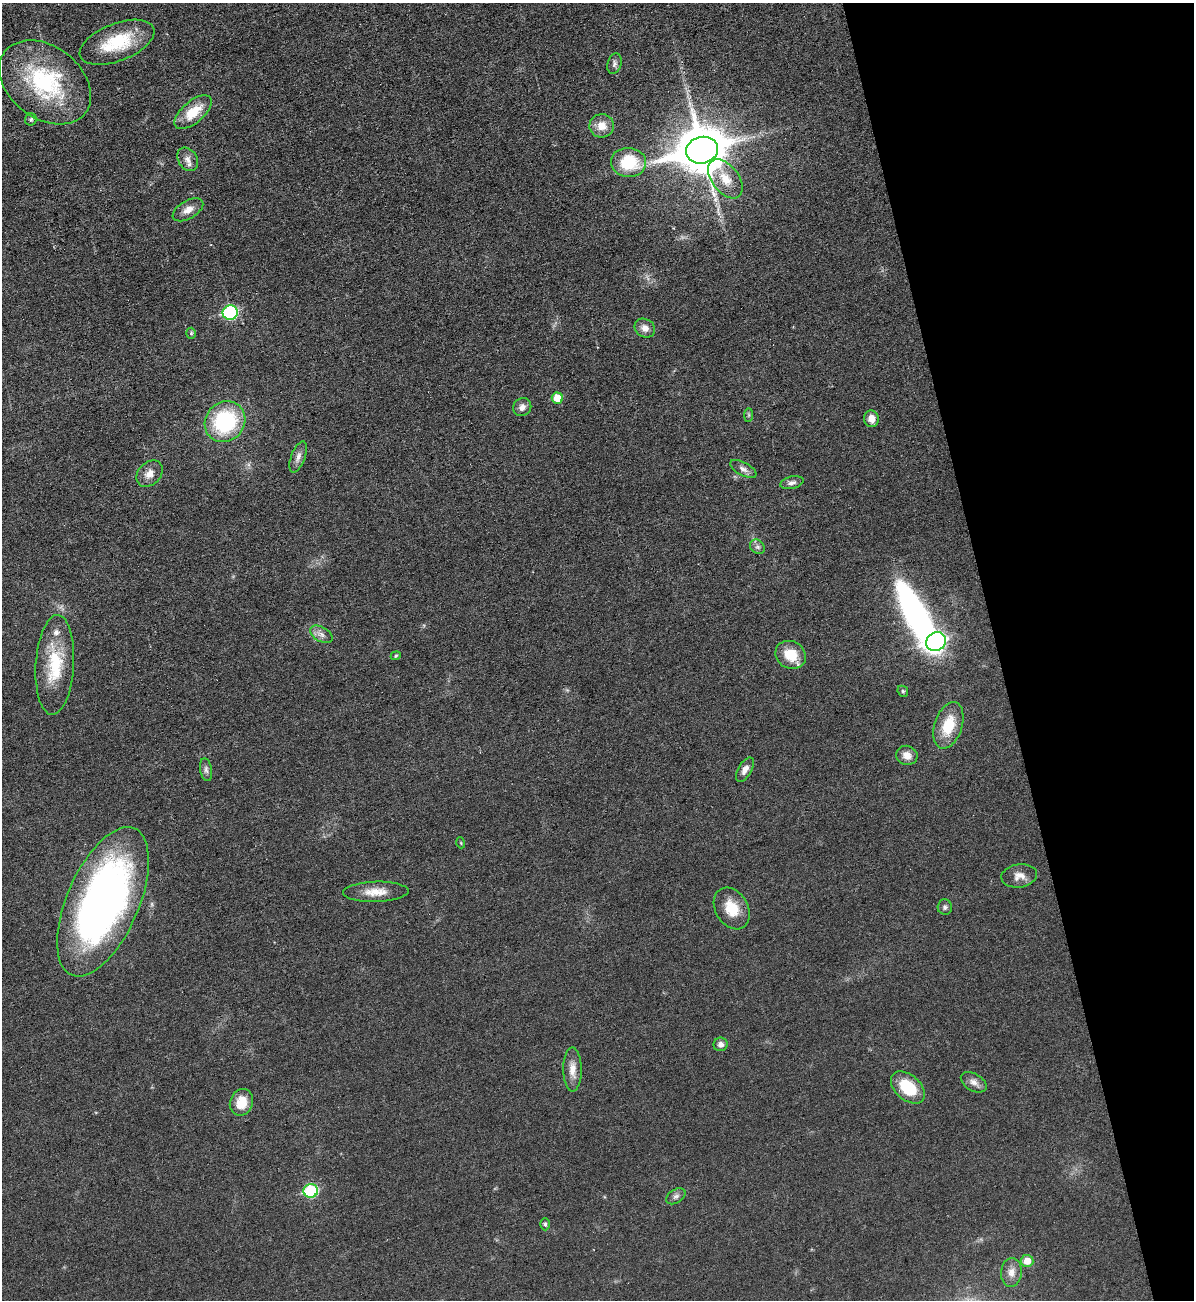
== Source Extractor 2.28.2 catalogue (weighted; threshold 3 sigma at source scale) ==
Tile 12 of 4 x 4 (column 4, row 3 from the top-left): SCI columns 3841-5032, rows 1299-2596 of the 5175 x 5193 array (HDU 1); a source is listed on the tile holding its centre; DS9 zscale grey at full resolution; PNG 1196 x 1302 px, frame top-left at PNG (2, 3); each listed source drawn as its Kron ellipse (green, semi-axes under 4 px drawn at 4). Shown black and unused: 16% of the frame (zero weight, under 3 of 6 exposures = <1% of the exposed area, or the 3 px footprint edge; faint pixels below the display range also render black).
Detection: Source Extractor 2.28.2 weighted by HDU 2 'WHT'; one run over the whole footprint, this tile lists its part. Background 0.0232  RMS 0.0037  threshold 0.0151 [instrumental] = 3 sigma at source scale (4.09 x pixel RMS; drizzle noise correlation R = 1.36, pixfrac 0.8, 0.05/0.05 arcsec/px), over >= 5 px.
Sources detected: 53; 1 inside a brighter object's white glare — neither listed nor drawn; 2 inside a brighter listed object's ellipse — not listed separately; the other 50 listed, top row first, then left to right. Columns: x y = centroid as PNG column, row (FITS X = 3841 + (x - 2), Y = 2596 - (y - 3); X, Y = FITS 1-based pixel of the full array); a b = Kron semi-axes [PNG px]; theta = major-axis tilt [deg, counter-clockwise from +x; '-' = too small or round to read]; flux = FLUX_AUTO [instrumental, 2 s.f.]
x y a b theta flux
117 42 39 18 21 18
614 64 10 7 75 1.2
45 82 51 36 -37 40
193 112 22 11 41 8.6
31 119 6 6 - 0.73
602 126 12 11 - 4.2
702 150 16 13 15 1700
188 159 12 9 -58 2.1
629 162 17 14 -4 15
725 179 22 13 -53 6.8
188 210 17 9 30 3
230 312 7 7 - 40
645 328 11 9 -32 2.5
191 333 5 4 - 0.59
557 398 5 5 - 6.6
522 407 9 8 - 1.8
749 415 7 4 90 0.61
871 419 8 7 - 2.9
225 422 21 19 47 32
298 457 16 7 69 2
743 469 14 6 -28 1.7
150 474 15 11 46 3.4
792 483 12 6 13 1.5
757 547 8 6 -43 1.1
321 634 12 7 -30 1.8
936 642 10 9 - 110
791 655 16 13 -29 8.3
396 656 5 4 - 0.43
55 665 50 19 87 17
903 691 6 5 - 0.51
948 725 24 13 71 11
907 755 11 9 -18 2.7
206 770 11 6 -80 1.2
745 770 14 6 60 2.2
461 843 5 3 - 0.32
1019 876 18 11 8 3.2
376 892 33 10 2 5.6
103 902 80 36 67 180
945 907 7 7 - 0.97
732 908 22 16 -60 8.2
721 1044 7 7 - 1.7
572 1069 22 9 -89 3.8
974 1082 14 8 -30 2.2
908 1087 20 12 -41 14
241 1102 13 11 67 6.6
311 1191 7 6 - 31
676 1196 10 6 31 1.2
545 1224 6 4 90 0.62
1027 1261 6 6 - 4.3
1011 1272 14 10 85 3.1